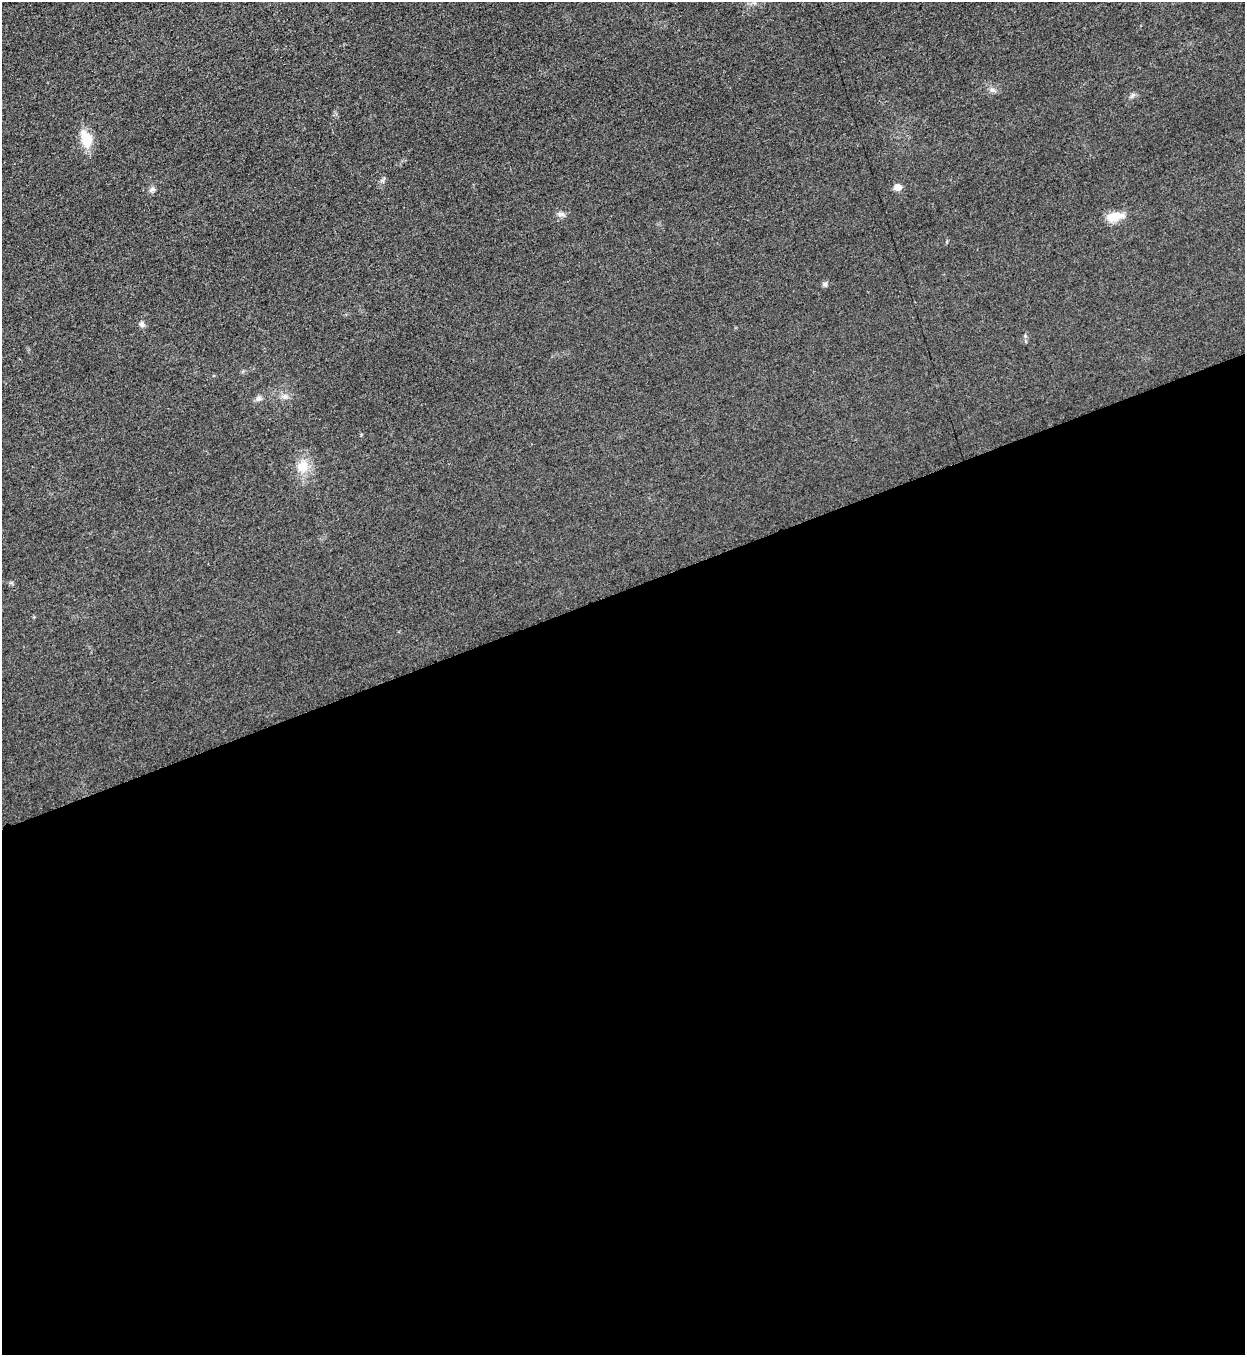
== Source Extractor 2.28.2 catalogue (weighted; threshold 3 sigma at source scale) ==
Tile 15 of 4 x 4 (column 3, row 4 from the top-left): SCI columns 2773-4015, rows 10-1362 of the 5418 x 5431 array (HDU 1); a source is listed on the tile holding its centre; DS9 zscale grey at full resolution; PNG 1247 x 1357 px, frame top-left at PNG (2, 2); no overlay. Shown black and unused: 56% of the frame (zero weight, under 3 of 5 exposures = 1% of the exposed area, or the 3 px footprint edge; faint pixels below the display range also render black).
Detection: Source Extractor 2.28.2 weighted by HDU 2 'WHT'; one run over the whole footprint, this tile lists its part. Background 0.0227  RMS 0.0046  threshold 0.0208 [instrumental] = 3 sigma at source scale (4.5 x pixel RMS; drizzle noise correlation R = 1.50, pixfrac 1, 0.05/0.05 arcsec/px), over >= 5 px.
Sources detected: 11; all 11 listed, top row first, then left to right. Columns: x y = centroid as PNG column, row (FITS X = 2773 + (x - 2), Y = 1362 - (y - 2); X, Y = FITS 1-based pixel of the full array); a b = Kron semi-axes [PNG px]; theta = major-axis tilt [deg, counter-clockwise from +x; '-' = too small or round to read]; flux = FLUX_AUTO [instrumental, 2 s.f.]
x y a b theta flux
992 90 8 6 -16 1.5
86 139 19 11 -71 10
897 187 5 5 - 5.7
152 189 9 5 40 1.3
561 214 10 6 -5 1.7
1114 217 21 9 12 7.7
825 284 6 6 - 0.98
142 324 7 6 - 1.5
285 396 9 6 6 1.6
259 398 8 7 - 1.4
303 466 18 15 66 7.8